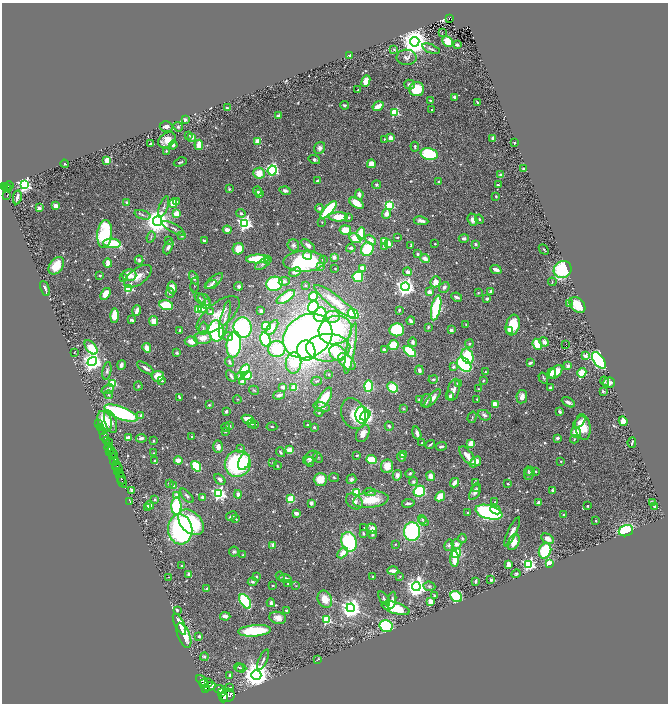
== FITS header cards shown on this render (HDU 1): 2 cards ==
NAXIS1  =                 1332
NAXIS2  =                 1403

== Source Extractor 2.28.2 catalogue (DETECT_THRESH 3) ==
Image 1332 x 1403 px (HDU 1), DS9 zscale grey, zoomed out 1/2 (1 PNG px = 2 x 2 image px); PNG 670 x 706 px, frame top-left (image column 1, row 1402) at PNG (2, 3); each listed source drawn as its Kron ellipse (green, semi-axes under 4 px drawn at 4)
Background 0.907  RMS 0.033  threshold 0.0981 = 3 sigma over >= 5 px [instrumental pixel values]
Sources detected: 696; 40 cannot appear on this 1/2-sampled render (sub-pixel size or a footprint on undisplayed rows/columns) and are neither listed nor drawn; of the other 656, the 500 brightest by FLUX_AUTO listed and drawn (156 fainter detections omitted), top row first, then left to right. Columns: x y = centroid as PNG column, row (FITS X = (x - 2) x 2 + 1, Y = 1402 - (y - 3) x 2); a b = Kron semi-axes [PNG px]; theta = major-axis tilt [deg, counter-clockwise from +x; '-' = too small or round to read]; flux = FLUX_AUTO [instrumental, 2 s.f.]
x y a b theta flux
449 19 2 1 - 9.6
442 32 2 1 - 57
448 41 6 5 - 110
415 42 5 4 - 11000
457 44 2 2 - 21
394 49 3 2 - 7
431 49 9 3 -21 13
350 55 3 2 - 11
407 57 10 7 -3 29
366 81 6 4 68 75
409 84 5 4 - 23
416 89 7 7 - 280
358 90 3 2 - 5.9
454 97 3 3 - 20
430 100 2 2 - 14
477 102 3 2 - 8.2
345 105 4 3 - 12
378 106 6 3 33 81
227 108 3 2 - 8.9
432 110 2 2 - 15
395 112 3 3 - 430
278 116 3 3 - 24
185 120 2 2 - 59
166 126 6 5 - 29
178 127 5 4 - 11
188 135 4 3 - 6.1
192 137 2 2 - 130
390 137 4 3 - 36
493 138 3 3 - 42
384 139 2 2 - 7.2
167 140 9 7 34 86
258 141 3 2 - 170
514 143 2 2 - 16
150 144 3 2 - 12
173 145 4 4 - 14
199 145 5 3 - 130
415 147 5 3 - 12
320 148 6 5 - 27
166 151 3 2 - 5.5
429 154 9 6 -12 440
314 159 6 4 -16 14
107 160 3 3 - 100
180 162 7 3 20 11
65 164 4 2 - 5.8
371 164 4 3 - 60
523 168 3 2 - 5.8
272 170 5 4 - 830
259 173 6 5 - 89
501 175 4 3 - 23
318 181 3 2 - 14
439 182 3 3 - 8.7
24 185 4 4 - 1600
377 185 4 3 - 11
498 185 4 2 - 11
9 186 5 3 - 170
4 187 3 2 - 90
7 187 2 2 - 150
8 188 2 1 - 120
229 189 4 3 - 7.5
257 191 4 3 - 15
285 191 5 3 - 23
259 194 4 3 - 19
359 194 5 3 - 25
7 195 2 2 - 17
496 196 3 3 - 7.5
17 197 7 3 80 30
176 202 3 3 - 9.7
127 203 2 2 - 77
173 203 5 4 - 110
356 203 8 4 -32 96
389 205 3 3 - 580
56 206 3 3 - 58
164 206 11 3 70 14
39 208 2 2 - 66
319 208 4 4 - 14
329 210 11 4 48 590
176 213 3 3 - 150
241 213 5 4 - 15
386 214 5 4 - 53
142 215 8 3 -19 11
338 217 10 4 0 120
348 217 4 3 - 9.2
479 219 5 3 - 8.5
472 220 6 4 -71 31
157 221 4 4 - 9100
421 221 7 3 -9 25
322 222 2 2 - 7.6
245 223 4 4 - 1900
173 228 13 4 -29 21
227 230 4 3 - 48
345 230 6 5 - 88
361 233 6 3 84 200
105 234 14 7 84 500
181 236 3 3 - 13
151 237 6 2 71 7.1
355 238 6 4 -23 140
397 238 3 2 - 7
464 238 5 3 - 21
168 240 3 2 - 6.9
371 240 6 4 -46 43
204 241 3 2 - 16
385 242 4 4 - 140
112 243 9 4 -6 200
389 243 4 3 - 52
435 244 2 2 - 7.5
475 244 2 2 - 43
293 245 6 5 - 17
308 245 8 4 -41 25
411 245 3 2 - 6.2
168 247 8 3 65 24
384 247 3 2 - 20
351 248 5 3 - 13
238 249 6 5 - 110
367 249 7 6 - 270
544 249 6 2 -47 6.9
418 254 3 3 - 15
307 255 4 4 - 36
334 257 4 4 - 24
258 259 11 4 1 320
267 259 3 2 - 13
323 259 2 2 - 31
425 259 5 3 - 37
139 260 4 3 - 14
304 261 20 10 2 640
108 263 4 3 - 47
263 264 9 3 30 15
56 266 10 6 53 130
321 266 2 2 - 46
335 268 2 2 - 9.3
363 268 3 3 - 100
496 269 6 3 -23 37
563 269 9 8 - 630
295 272 6 4 25 42
408 272 4 3 - 27
100 275 3 3 - 10
129 275 7 6 - 75
138 276 16 8 36 74
123 277 3 3 - 11
358 277 5 5 - 320
194 278 7 4 -64 19
214 281 11 4 39 37
284 281 5 4 - 18
435 282 6 5 - 50
552 282 4 3 - 6.7
211 284 6 4 18 13
274 284 8 7 - 530
195 285 7 3 83 8.1
239 286 4 4 - 18
305 286 2 2 - 21
405 287 4 4 - 3500
444 287 6 5 - 19
129 288 3 3 - 550
172 288 6 4 -78 35
45 289 8 2 -67 17
491 291 4 4 - 23
429 292 3 3 - 36
170 293 4 3 - 12
478 293 3 3 - 6.8
106 294 6 4 56 68
313 296 4 3 - 140
286 297 10 4 33 140
457 297 5 2 - 23
200 299 6 3 -46 10
487 299 3 3 - 19
204 300 7 4 -36 17
335 301 26 6 -37 170
207 304 5 3 - 22
569 304 3 3 - 13
166 305 7 5 -14 250
577 305 9 6 -45 160
313 307 6 5 - 390
436 308 13 4 78 480
198 309 4 3 - 140
203 309 4 4 - 32
399 310 3 2 - 7
137 311 5 3 - 37
261 311 3 3 - 17
211 312 3 3 - 35
353 314 6 5 - 320
114 315 7 4 90 73
218 315 26 12 39 130
320 315 7 6 - 310
332 317 7 6 - 40
225 319 19 3 77 39
131 320 4 2 - 34
154 321 5 4 - 53
411 321 4 2 - 31
466 324 4 3 - 5.9
513 325 10 7 73 250
266 326 4 3 - 270
272 327 8 4 56 46
428 327 2 2 - 9.1
203 328 6 4 86 15
242 328 10 9 - 570
180 330 3 2 - 7.3
335 330 17 14 14 830
397 330 7 6 - 370
451 330 2 2 - 59
216 331 10 7 -85 660
510 331 4 3 - 25
308 336 26 21 30 3900
228 337 5 4 - 21
203 338 9 6 5 65
265 340 7 5 -74 350
191 341 6 5 - 51
413 342 5 3 - 21
544 342 5 4 - 32
234 344 13 7 84 620
469 344 4 4 - 12
537 344 5 3 - 220
393 345 5 5 - 130
566 345 2 1 - 7.3
91 347 8 4 -52 260
147 348 5 3 - 72
328 348 22 14 1 350
351 348 26 4 80 58
277 349 8 8 - 200
384 350 4 3 - 17
306 351 10 9 - 1300
410 351 7 4 -41 290
74 352 3 2 - 8.7
177 353 4 4 - 7.5
338 353 9 7 -38 150
468 356 8 5 -67 250
585 356 2 2 - 65
599 360 9 5 -55 1600
92 361 5 4 - 3400
229 362 5 3 - 12
347 362 10 6 -42 220
294 363 11 8 84 190
530 363 4 2 - 14
121 365 5 3 - 30
464 365 8 6 -44 550
568 366 2 2 - 82
453 367 3 3 - 17
145 368 10 3 -34 21
245 370 6 4 56 500
419 370 5 4 - 24
107 371 9 4 79 19
485 372 4 3 - 8.9
556 372 8 5 47 90
551 373 5 4 - 62
582 373 5 3 - 260
329 374 3 3 - 5.7
158 376 6 5 - 90
231 376 6 3 -57 20
240 376 4 3 - 41
247 376 5 4 - 120
543 378 6 2 -58 7.6
433 379 5 3 - 11
483 380 3 2 - 7.4
162 381 4 3 - 6.9
243 381 2 2 - 90
317 381 5 3 - 13
605 381 5 3 - 9.7
113 383 3 3 - 360
458 383 3 3 - 18
609 383 6 5 - 28
138 386 4 3 - 7.3
368 386 6 4 87 480
283 387 3 3 - 23
393 387 5 4 - 200
294 388 4 3 - 130
550 388 4 3 - 20
108 389 6 4 21 16
479 389 4 3 - 5.9
254 390 5 3 - 6.9
453 390 11 6 76 42
603 391 4 3 - 10
108 395 4 3 - 6.9
279 395 6 3 15 22
450 396 4 3 - 24
179 397 4 2 - 10
522 397 7 5 80 39
324 398 12 5 58 180
433 398 11 4 50 38
237 399 4 3 - 5.7
477 399 2 2 - 15
419 400 4 4 - 10
426 401 7 5 75 26
568 402 7 3 -29 27
495 404 4 3 - 88
209 405 3 3 - 8.2
321 407 8 4 -14 39
403 409 4 3 - 6.4
226 411 3 3 - 18
560 412 3 3 - 20
121 413 17 6 -21 1100
319 413 4 4 - 8.4
353 414 16 11 -69 160
141 415 4 3 - 19
362 415 8 6 -87 1100
365 415 6 4 43 440
484 415 7 5 -25 21
472 417 6 3 73 8.9
248 419 6 3 -20 130
105 421 11 6 -69 160
623 421 5 4 - 63
110 422 12 5 -70 44
579 422 7 4 48 32
99 424 2 1 - 25
252 424 4 3 - 12
254 424 3 2 - 8.1
307 425 2 2 - 11
229 426 2 2 - 50
389 426 5 3 - 11
226 427 4 3 - 6.7
272 427 5 2 - 6.8
314 427 3 3 - 7.9
583 427 13 7 -81 140
101 428 2 2 - 110
225 431 4 3 - 10
102 432 2 1 - 120
576 432 5 5 - 110
363 433 9 6 62 52
417 433 7 3 -73 27
192 436 2 2 - 7.3
104 437 5 2 - 980
128 438 3 2 - 120
141 438 5 3 - 23
557 438 3 3 - 14
574 439 4 3 - 6.1
106 441 2 2 - 360
153 441 3 2 - 7.1
109 442 2 1 - 110
422 443 3 2 - 8
632 443 5 2 - 13
430 444 5 2 - 9
471 444 4 3 - 110
441 446 5 2 - 15
109 447 4 2 - 640
218 447 6 5 - 39
240 449 4 3 - 7.8
289 450 4 3 - 82
110 451 2 2 - 87
280 452 5 3 - 12
112 453 6 2 -55 300
154 453 4 3 - 6.5
403 454 2 2 - 98
357 455 4 2 - 6.9
467 456 11 5 -52 74
112 457 3 2 - 200
310 457 8 5 39 33
402 457 4 3 - 15
318 458 5 2 - 5.9
178 460 4 3 - 73
372 460 5 4 - 160
114 461 4 3 - 540
155 461 4 3 - 10
561 461 2 2 - 8.7
244 462 8 5 67 110
309 462 5 4 - 17
475 462 6 4 36 82
273 463 4 3 - 6.4
116 464 4 2 - 310
238 464 13 13 - 840
196 466 6 4 -53 270
277 466 3 2 - 6
387 466 7 6 - 88
117 467 5 2 - 160
118 471 3 2 - 360
528 471 4 3 - 6.8
536 471 3 3 - 5.8
530 473 7 4 66 16
119 474 2 1 - 350
410 474 4 3 - 8.8
397 475 5 4 - 28
431 476 5 4 - 55
334 477 5 3 - 8.1
121 478 6 3 -66 750
220 479 6 4 -49 19
320 479 7 6 - 100
351 479 5 4 - 14
413 481 4 4 - 15
122 482 6 1 -62 48
169 483 2 2 - 18
455 483 5 2 - 54
475 483 3 3 - 11
508 484 2 2 - 9.5
174 486 3 3 - 18
476 488 4 3 - 6.4
552 490 3 2 - 13
132 491 4 3 - 23
419 491 6 5 - 350
356 492 3 3 - 390
370 492 6 4 -4 15
475 492 9 4 61 24
219 493 4 4 - 1500
238 494 4 4 - 29
176 495 3 3 - 33
187 496 9 4 -49 14
440 496 5 4 - 100
203 497 3 3 - 20
155 499 3 3 - 7
290 499 3 3 - 340
371 500 18 8 8 180
130 501 2 1 - 17
354 501 9 7 -39 55
495 502 3 2 - 6
311 503 3 3 - 28
408 503 6 2 9 19
538 503 4 3 - 23
652 503 4 3 - 41
150 505 4 3 - 23
176 506 8 5 -90 410
588 506 2 2 - 11
148 507 2 2 - 120
655 507 4 3 - 17
495 510 5 4 - 60
489 512 14 7 -15 920
296 513 3 3 - 35
467 513 3 2 - 11
564 515 3 3 - 11
231 516 6 3 29 20
236 519 4 2 - 6.6
422 519 4 4 - 12
596 521 3 2 - 7.6
191 522 15 10 -45 510
424 522 5 4 - 12
364 528 2 2 - 8.3
180 529 15 12 -82 1300
372 529 6 4 -54 49
626 531 7 5 19 390
412 532 9 8 - 810
512 532 16 4 65 45
363 533 3 2 - 6.9
372 535 3 3 - 12
462 538 4 3 - 7.4
548 539 7 4 -29 53
349 542 10 7 -69 690
514 542 8 5 64 86
395 544 3 3 - 5.5
456 544 5 4 - 45
273 545 2 2 - 55
449 545 6 4 78 14
234 551 5 5 - 13
545 551 8 6 69 330
343 553 6 4 44 62
456 553 5 4 - 350
243 555 3 2 - 6.7
454 559 8 4 89 100
549 563 4 3 - 89
508 564 4 3 - 48
529 564 4 4 - 1300
182 565 2 2 - 10
393 571 5 3 - 41
189 574 4 4 - 14
516 574 4 3 - 9.1
257 576 2 2 - 22
280 576 4 3 - 6.1
400 576 3 3 - 7.7
169 577 3 1 - 6.6
372 577 3 2 - 6.6
285 579 6 4 -13 38
491 580 3 3 - 18
475 581 4 2 - 9
253 582 5 3 - 15
288 583 3 2 - 7.7
273 585 2 2 - 13
296 586 4 3 - 5.9
429 586 6 4 -6 12
416 587 4 4 - 4700
206 589 4 3 - 12
434 596 2 2 - 12
456 597 6 5 - 470
325 599 9 7 -66 83
384 599 8 4 -53 14
392 600 9 3 77 28
245 601 8 4 -55 610
430 602 4 3 - 40
271 603 4 3 - 18
351 608 4 4 - 5200
395 608 14 5 -16 220
177 610 2 2 - 20
286 610 4 3 - 8.3
225 616 5 3 - 28
278 618 8 6 -17 46
327 620 3 3 - 550
179 624 12 4 -64 110
386 626 6 5 - 800
255 631 17 5 5 340
184 635 13 6 -67 130
199 636 2 2 - 35
204 657 4 4 - 9.8
318 659 4 2 - 6.2
263 660 11 3 64 15
239 667 4 3 - 7.8
241 668 5 3 - 11
230 675 3 3 - 9
256 675 5 5 - 10000
202 680 7 4 -36 1200
209 682 3 2 - 100
204 683 5 3 - 950
210 686 6 4 31 1500
206 688 3 3 - 730
230 688 4 2 - 13
220 689 6 3 -16 1400
222 692 3 3 - 950
228 695 7 6 - 1900
224 697 5 3 - 680
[156 fainter detections neither listed nor drawn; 40 sub-pixel or undisplayed-footprint detections neither listed nor drawn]